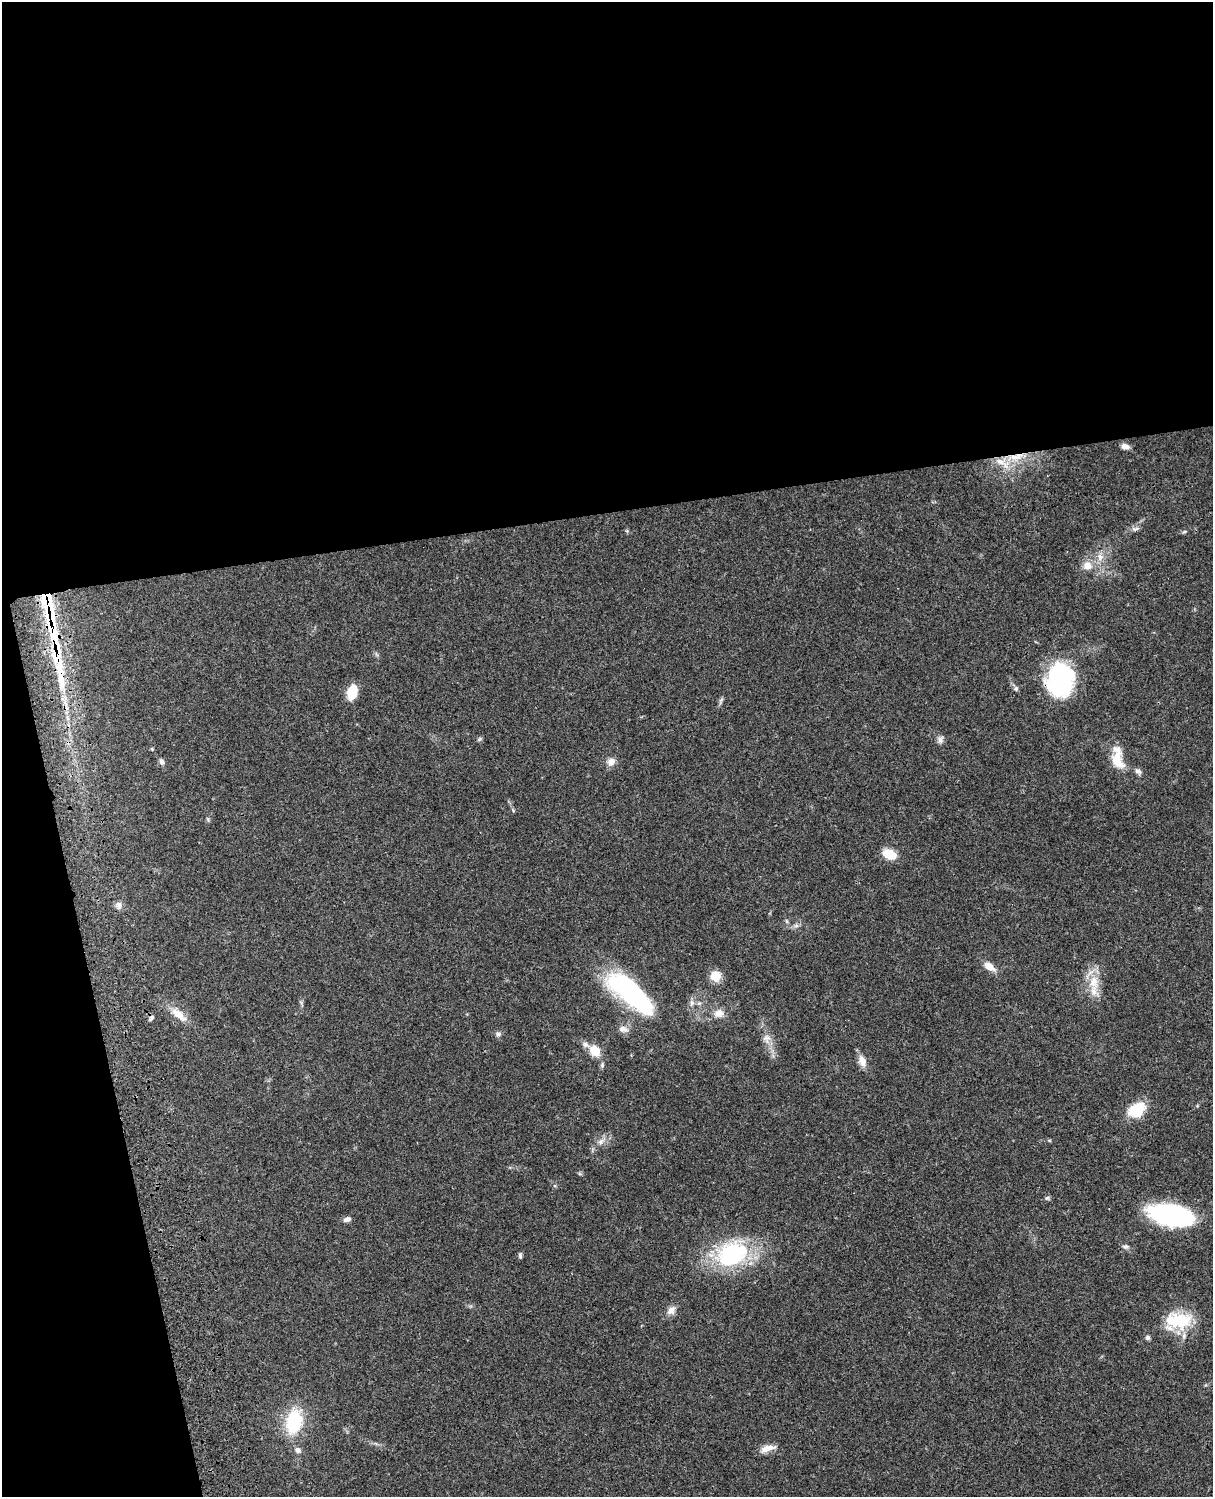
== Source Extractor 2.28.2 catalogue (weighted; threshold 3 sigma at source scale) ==
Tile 1 of 4 x 3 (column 1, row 1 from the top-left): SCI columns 122-1332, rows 3267-4761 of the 5084 x 4925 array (HDU 1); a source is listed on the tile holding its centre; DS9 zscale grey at full resolution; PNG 1215 x 1499 px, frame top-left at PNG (2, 2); no overlay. Shown black and unused: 39% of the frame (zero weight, under 3 of 4 exposures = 6% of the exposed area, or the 3 px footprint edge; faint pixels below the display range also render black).
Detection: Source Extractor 2.28.2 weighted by HDU 2 'WHT'; one run over the whole footprint, this tile lists its part. Background 0.0756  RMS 0.0058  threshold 0.0261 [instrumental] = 3 sigma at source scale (4.5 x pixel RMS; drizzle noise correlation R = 1.50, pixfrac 1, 0.05/0.05 arcsec/px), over >= 5 px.
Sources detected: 58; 2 inside a brighter object's white glare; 1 cosmic-ray / hot-pixel residue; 1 long thin detection or spike segment (spike, bleed or trail) — not listed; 5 inside a brighter listed object's ellipse — not listed separately; the other 49 listed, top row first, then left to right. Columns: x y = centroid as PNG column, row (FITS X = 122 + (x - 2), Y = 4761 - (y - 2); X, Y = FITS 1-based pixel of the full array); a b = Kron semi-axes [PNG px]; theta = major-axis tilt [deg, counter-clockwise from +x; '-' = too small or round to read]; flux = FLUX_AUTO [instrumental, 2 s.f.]
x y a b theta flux
1125 446 9 6 -9 3
1016 457 26 8 11 11
1135 529 12 5 9 1.9
1184 532 6 4 19 0.74
1100 557 11 10 - 4.3
1088 566 11 9 -13 5.5
48 601 23 7 -82 45
53 631 30 9 -82 21
1061 680 36 26 78 61
1016 688 6 6 - 1.3
352 691 16 9 77 12
479 739 7 4 46 0.85
940 740 10 7 84 2.1
152 749 5 3 - 0.58
1117 760 24 14 -61 12
161 761 8 6 -69 1.8
611 762 12 10 49 3.6
1138 771 9 6 -39 1.9
513 810 5 4 - 0.69
889 854 12 8 -22 14
119 905 9 8 - 2.4
787 921 6 4 -88 0.83
796 926 7 4 18 1.3
989 966 12 7 -34 6.2
715 976 10 10 - 9
1093 982 21 14 -88 11
630 992 61 21 -41 85
692 1003 9 6 79 2.2
719 1013 14 11 21 5
179 1015 26 10 -42 8.2
623 1029 13 8 -13 3.6
498 1034 8 6 -24 1.5
767 1038 13 8 12 3
595 1051 15 11 -52 9.3
862 1061 14 9 -66 5.1
1137 1110 15 11 33 22
601 1142 11 7 38 3.2
1047 1198 6 4 19 0.91
1173 1215 42 19 -11 80
347 1219 8 5 14 2.4
1125 1246 9 5 -2 1.3
732 1254 33 24 23 64
520 1256 8 4 -89 1.1
671 1310 13 9 50 3.7
1178 1320 36 19 0 25
1148 1337 6 5 - 1.3
294 1422 26 17 81 33
767 1448 18 7 16 5.6
298 1450 8 7 - 2.3
Overlapping masked pixels (flux is a lower limit): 3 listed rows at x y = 1016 457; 48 601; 53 631